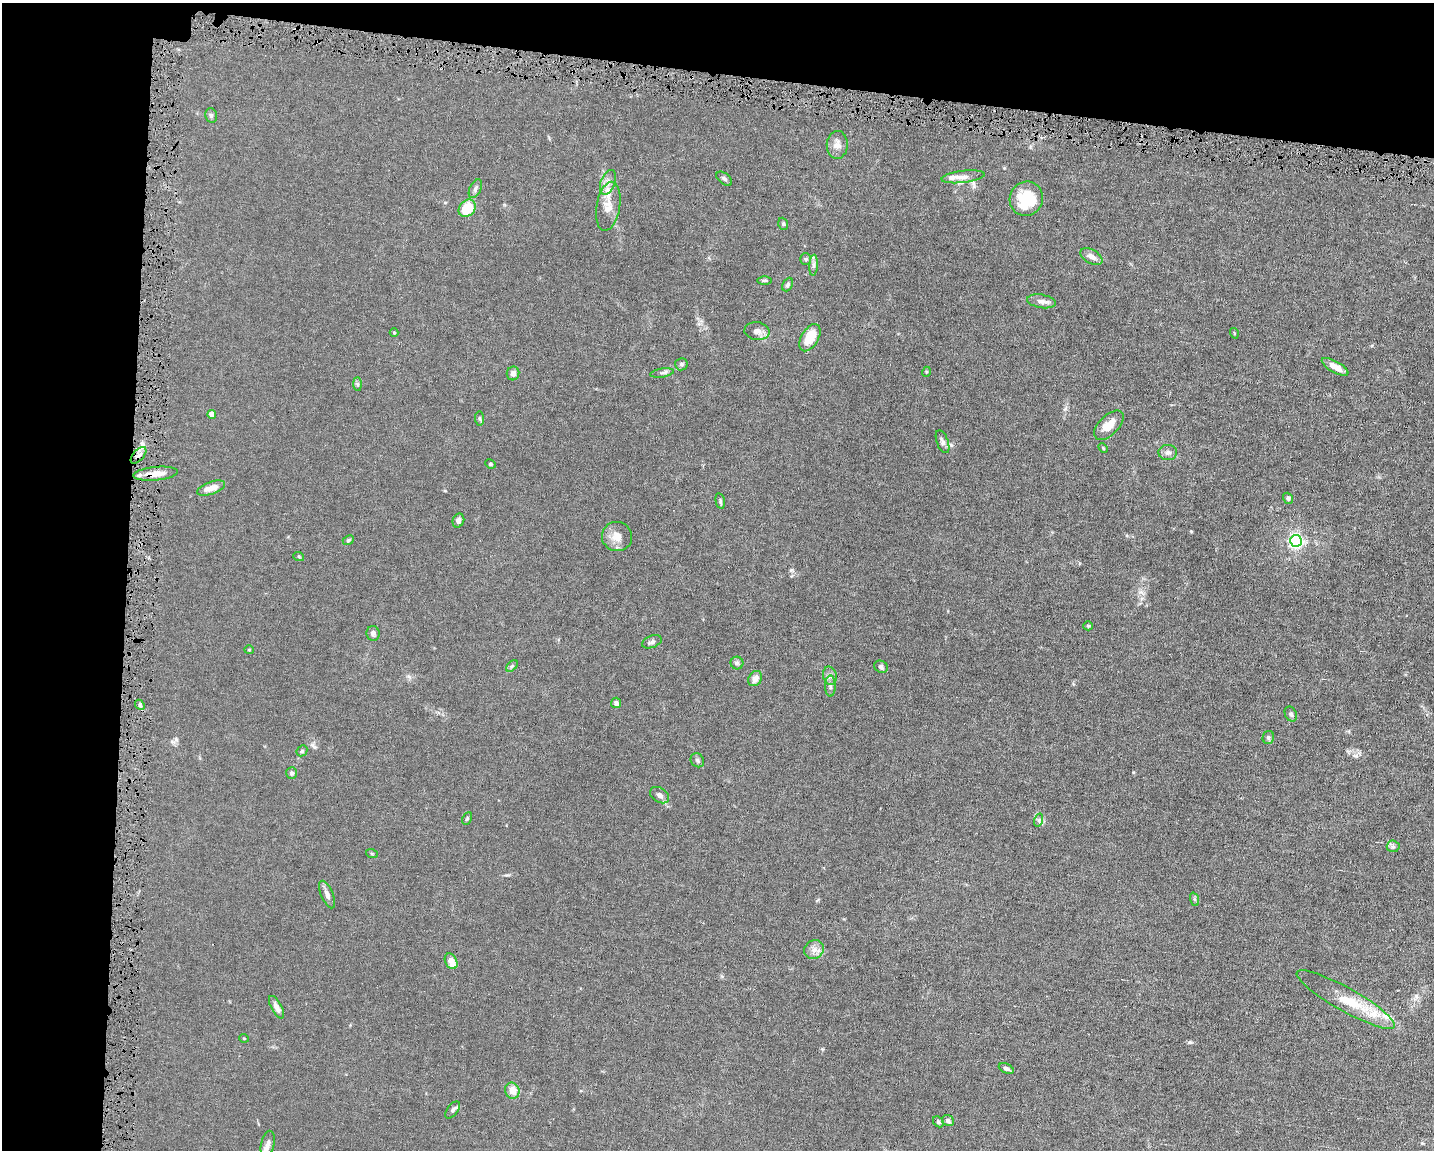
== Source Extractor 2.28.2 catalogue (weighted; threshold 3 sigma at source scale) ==
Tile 1 of 3 x 4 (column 1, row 1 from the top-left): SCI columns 219-1650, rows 3444-4591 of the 4623 x 4591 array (HDU 1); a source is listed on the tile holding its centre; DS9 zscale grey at full resolution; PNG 1436 x 1152 px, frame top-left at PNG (2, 3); each listed source drawn as its Kron ellipse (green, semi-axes under 4 px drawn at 4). Shown black and unused: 15% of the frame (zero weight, under 4 of 8 exposures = <1% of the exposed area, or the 3 px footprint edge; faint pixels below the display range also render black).
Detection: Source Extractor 2.28.2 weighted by HDU 2 'WHT'; one run over the whole footprint, this tile lists its part. Background 0.0144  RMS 0.0024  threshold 0.00972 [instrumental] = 3 sigma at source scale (4.09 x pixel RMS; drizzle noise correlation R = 1.36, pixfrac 0.8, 0.05/0.05 arcsec/px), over >= 5 px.
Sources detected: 84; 1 cosmic-ray / hot-pixel residue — neither listed nor drawn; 5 inside a brighter listed object's ellipse — not listed separately; the other 78 listed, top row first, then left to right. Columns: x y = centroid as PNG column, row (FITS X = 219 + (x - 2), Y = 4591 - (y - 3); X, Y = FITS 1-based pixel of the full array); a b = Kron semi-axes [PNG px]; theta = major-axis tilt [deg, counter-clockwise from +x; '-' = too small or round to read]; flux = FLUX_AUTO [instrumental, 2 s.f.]
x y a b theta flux
211 115 7 5 -76 0.47
837 145 14 10 87 1.5
963 177 22 6 7 1.3
724 179 9 5 -38 0.48
608 182 13 7 69 1.4
475 189 10 5 64 0.62
1026 199 17 16 - 7.7
608 206 25 11 80 3
467 208 9 7 46 6.3
783 224 6 4 -70 0.29
1091 256 12 7 -29 1.2
806 259 5 5 - 0.32
814 265 10 4 85 0.57
764 280 7 3 0 0.29
788 284 7 5 64 0.48
1042 301 14 6 -9 1.2
757 331 12 9 -8 1.2
394 333 4 4 - 0.22
1234 333 5 3 - 0.17
810 338 15 8 58 4.2
681 364 6 6 - 0.47
1335 367 15 5 -29 2
926 372 5 3 - 0.19
513 373 7 6 - 0.92
662 373 12 4 10 0.47
357 384 7 4 -89 0.34
212 414 4 4 - 1.8
480 419 7 4 -83 0.34
1109 425 18 9 45 2.9
942 442 12 5 -69 0.66
1103 448 5 3 - 0.2
1168 452 9 7 1 0.84
138 455 10 5 48 0.87
490 464 5 4 - 0.27
156 474 22 6 6 2.5
211 488 14 6 19 2
1288 498 6 5 - 0.5
720 501 8 4 -78 0.39
458 520 7 5 69 0.73
617 537 15 14 - 2.3
348 540 6 4 23 0.28
1296 541 6 6 - 54
299 557 5 3 - 0.22
1088 626 5 4 - 0.23
373 633 7 6 - 0.72
652 642 10 6 20 0.59
249 650 4 4 - 0.21
737 663 6 6 - 0.45
512 666 7 4 45 0.33
881 667 7 6 - 0.47
830 676 9 7 -76 0.8
755 679 8 6 56 1.4
830 686 10 5 -90 0.63
616 703 5 5 - 0.64
140 705 5 4 - 0.36
1291 714 8 5 -63 0.47
1268 737 7 5 77 0.43
302 751 6 5 - 0.29
697 760 7 6 - 0.47
292 773 6 5 - 0.37
660 795 10 7 -34 0.82
467 818 7 4 63 0.33
1039 820 6 4 73 0.4
1393 846 6 6 - 0.49
372 854 6 4 -19 0.24
327 894 15 6 -67 0.94
1194 899 7 4 -71 0.35
814 949 10 9 - 1.2
451 961 8 5 -60 2.4
1346 999 56 11 -29 6.9
276 1007 12 5 -61 1.1
244 1038 5 3 - 0.16
1006 1068 8 4 -24 0.56
512 1091 8 7 - 2.1
453 1110 10 5 53 0.54
948 1121 6 5 - 0.55
938 1122 6 4 -47 0.37
268 1144 14 6 76 0.97
Overlapping masked pixels (flux is a lower limit): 1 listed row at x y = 156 474
Unlisted compact peaks at least as high as the median listed source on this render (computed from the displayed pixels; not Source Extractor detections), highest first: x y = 1190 1042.